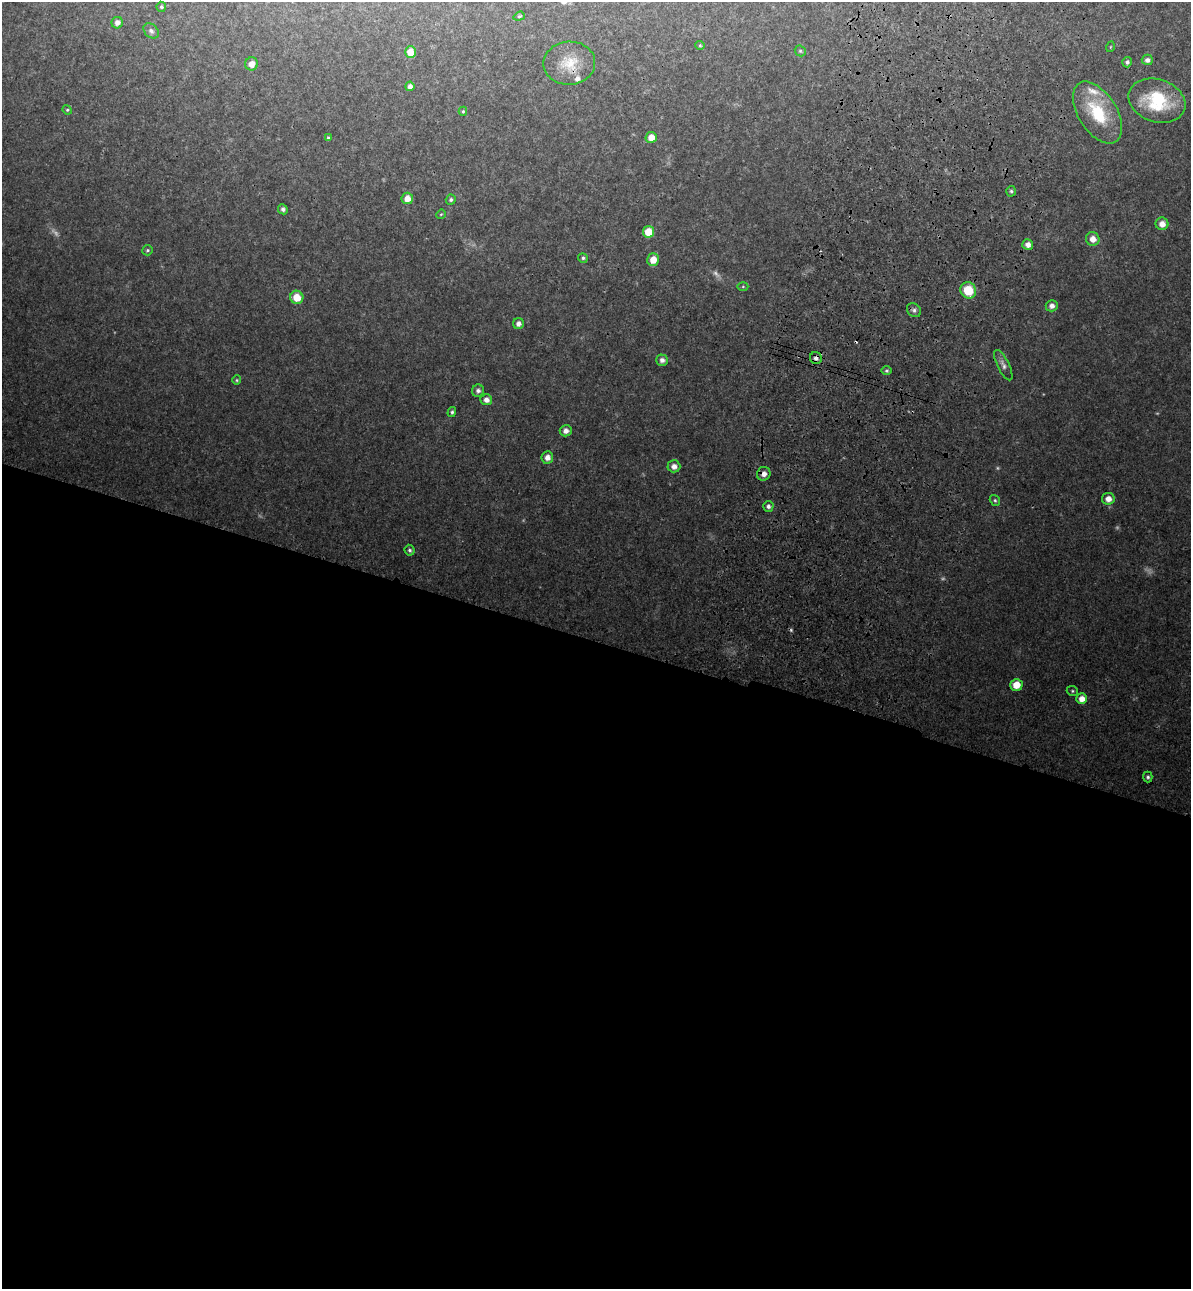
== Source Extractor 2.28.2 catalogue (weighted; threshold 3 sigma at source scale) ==
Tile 14 of 4 x 4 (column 2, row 4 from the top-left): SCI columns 1433-2621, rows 46-1332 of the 5366 x 5236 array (HDU 1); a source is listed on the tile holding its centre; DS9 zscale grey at full resolution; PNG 1193 x 1291 px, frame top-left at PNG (2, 2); each listed source drawn as its Kron ellipse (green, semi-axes under 4 px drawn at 4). Shown black and unused: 51% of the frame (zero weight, under 3 of 4 exposures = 6% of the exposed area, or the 3 px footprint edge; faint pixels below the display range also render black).
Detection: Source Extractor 2.28.2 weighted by HDU 2 'WHT'; one run over the whole footprint, this tile lists its part. Background 0.0497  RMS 0.0045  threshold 0.0203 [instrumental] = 3 sigma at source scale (4.5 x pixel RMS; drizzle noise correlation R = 1.50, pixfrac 1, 0.05/0.05 arcsec/px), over >= 5 px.
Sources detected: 67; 6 too faint to see at this stretch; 2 cosmic-ray / hot-pixel residue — neither listed nor drawn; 2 inside a brighter listed object's ellipse — not listed separately; the other 57 listed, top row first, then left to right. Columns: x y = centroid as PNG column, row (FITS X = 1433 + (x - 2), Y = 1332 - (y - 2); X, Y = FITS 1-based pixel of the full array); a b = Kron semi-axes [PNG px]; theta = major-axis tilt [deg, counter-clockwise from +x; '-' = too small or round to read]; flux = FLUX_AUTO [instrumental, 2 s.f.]
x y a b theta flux
161 7 5 4 - 0.77
519 16 6 4 19 0.63
117 23 6 6 - 2.2
151 31 8 6 -45 1.4
700 45 4 4 - 0.53
1110 47 5 3 - 0.4
800 51 6 5 - 0.69
410 52 6 5 - 7.2
1147 60 5 5 - 1.8
1127 62 5 4 - 1.1
569 63 26 21 4 12
251 64 7 6 - 3.4
410 86 5 4 - 2.2
1157 101 29 21 -19 25
67 110 5 4 - 0.57
463 111 4 4 - 0.62
1097 113 34 19 -58 25
651 137 5 5 - 4.6
328 138 4 4 - 0.64
1011 191 5 4 - 0.86
407 198 6 5 - 4.3
451 200 5 4 - 1
283 209 5 5 - 1.3
441 214 5 4 - 0.47
1162 224 6 6 - 3.8
648 232 6 5 - 9.3
1093 239 7 6 - 4.1
1028 244 5 5 - 2.4
147 250 5 5 - 0.74
583 258 5 4 - 0.87
653 260 6 6 - 6.1
743 286 5 3 - 0.48
968 290 8 7 - 14
297 297 7 6 - 8.1
1052 306 6 6 - 2.4
914 310 8 6 -46 1.4
518 324 5 5 - 2.2
816 358 6 6 - 2
662 360 6 5 - 2.1
1003 365 16 6 -64 2.4
886 371 5 4 - 0.7
237 380 5 4 - 0.61
478 391 6 6 - 1.6
486 400 6 5 - 2.6
452 412 5 4 - 0.87
566 431 6 5 - 2.3
547 457 6 6 - 2.8
674 466 6 6 - 2.8
764 474 7 6 - 2.8
1108 499 6 6 - 3.7
995 500 6 5 - 0.81
768 506 5 5 - 1.6
409 550 5 5 - 0.97
1016 685 6 6 - 6.9
1072 691 6 4 -22 0.68
1082 699 5 5 - 4.4
1148 777 5 4 - 0.95
Overlapping masked pixels (flux is a lower limit): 4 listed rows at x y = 569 63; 968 290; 816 358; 764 474